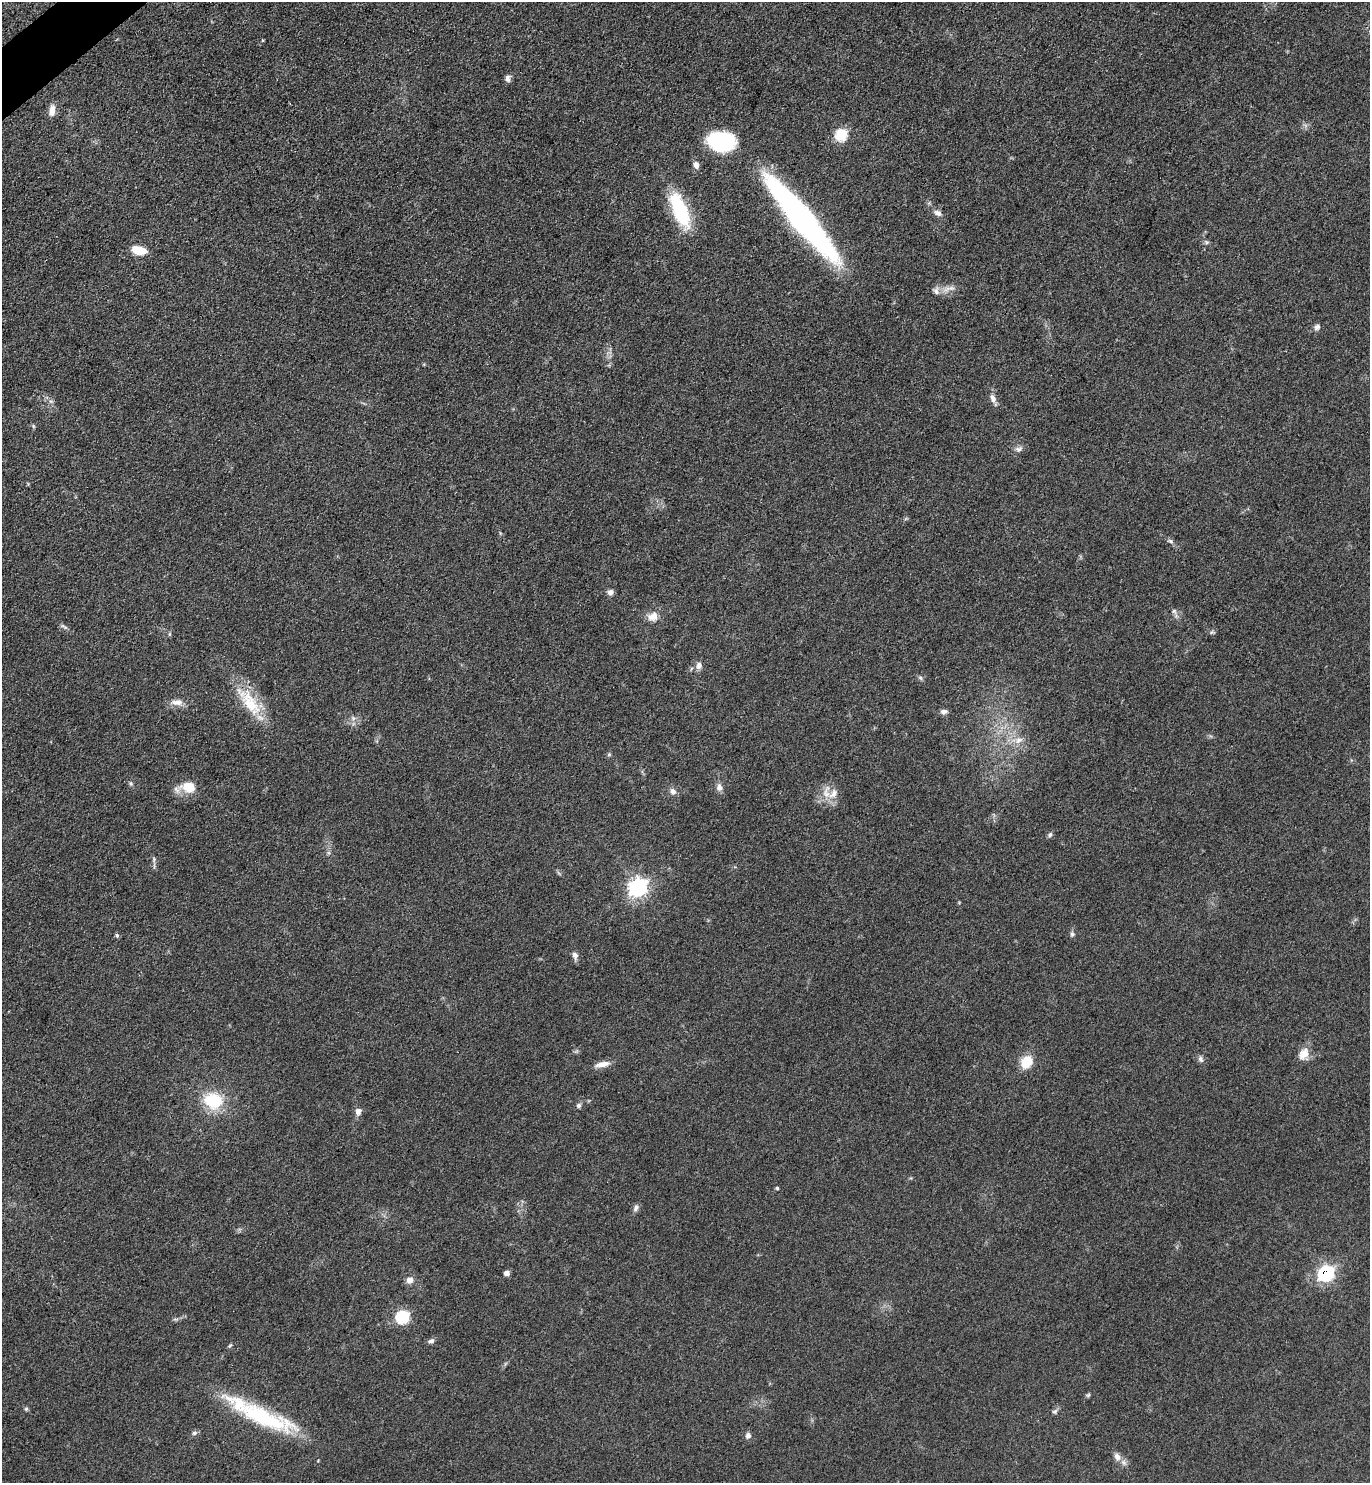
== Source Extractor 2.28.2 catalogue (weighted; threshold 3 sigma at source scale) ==
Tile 11 of 4 x 4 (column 3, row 3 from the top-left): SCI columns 2891-4258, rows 1485-2965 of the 5924 x 5929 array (HDU 1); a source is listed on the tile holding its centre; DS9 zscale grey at full resolution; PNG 1372 x 1485 px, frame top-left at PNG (2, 2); no overlay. Shown black and unused: <1% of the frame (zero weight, under 3 of 4 exposures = <1% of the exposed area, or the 3 px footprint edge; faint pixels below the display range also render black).
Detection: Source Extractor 2.28.2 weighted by HDU 2 'WHT'; one run over the whole footprint, this tile lists its part. Background 0.0759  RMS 0.0061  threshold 0.0275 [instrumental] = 3 sigma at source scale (4.5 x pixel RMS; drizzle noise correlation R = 1.50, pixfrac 1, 0.05/0.05 arcsec/px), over >= 5 px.
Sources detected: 66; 2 inside a brighter listed object's ellipse — not listed separately; the other 64 listed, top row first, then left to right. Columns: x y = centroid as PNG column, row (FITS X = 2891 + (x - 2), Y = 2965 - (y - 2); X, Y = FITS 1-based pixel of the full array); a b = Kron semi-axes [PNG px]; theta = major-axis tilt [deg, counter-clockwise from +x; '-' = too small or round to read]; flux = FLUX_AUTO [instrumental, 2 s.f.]
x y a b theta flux
508 78 9 6 87 2.3
52 111 14 7 80 5.1
841 135 7 6 - 43
721 142 27 18 -7 49
696 165 8 6 -78 3
680 210 43 16 -68 38
938 213 12 7 -25 2.8
802 218 90 16 -50 240
1206 242 7 5 -23 1.2
139 250 15 8 -13 12
949 289 22 6 14 4.5
1317 327 9 7 47 2.1
993 398 12 7 -67 3.2
33 426 6 4 -72 0.78
1019 449 11 8 8 2.5
1170 541 6 6 - 1.2
610 592 9 8 - 2.3
1174 611 11 6 -57 2.1
653 616 14 11 23 6
64 627 10 3 -24 1.4
1212 632 6 4 43 1
169 634 6 4 -90 0.83
699 666 10 8 77 2.9
920 678 7 5 -32 1.2
177 702 17 8 -2 5
250 703 46 18 -54 26
944 712 9 6 6 2.3
353 718 7 5 -46 1.5
1019 740 12 9 27 4.8
609 754 5 5 - 0.84
131 783 6 4 -61 1
188 787 21 11 4 12
719 787 10 7 -81 3.3
673 791 9 7 -56 2.8
826 792 22 11 85 7.7
1050 835 7 6 - 1.3
154 859 8 4 -82 1.2
638 887 8 7 - 190
1072 934 7 6 - 1.5
117 935 5 5 - 1.1
575 955 10 6 -77 2.9
1304 1054 18 11 61 6.7
1201 1059 9 7 -72 1.9
1026 1062 12 9 55 16
602 1064 20 7 12 5.1
213 1101 19 16 -18 28
579 1105 6 6 - 1.6
358 1111 10 8 83 2.9
777 1188 4 4 - 0.84
636 1208 10 7 59 2
507 1273 6 5 - 2.8
1326 1273 9 7 41 81
409 1280 9 8 - 3.4
402 1317 7 6 - 59
175 1319 9 3 5 1.1
431 1341 9 6 14 1.8
230 1346 7 4 45 0.83
1088 1395 7 5 15 0.93
26 1409 5 5 - 1
1055 1411 8 6 43 1.5
262 1417 77 18 -23 69
194 1433 8 6 16 1.5
748 1435 8 7 - 2.2
1117 1457 12 8 -66 3.9
Overlapping masked pixels (flux is a lower limit): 1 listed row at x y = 1326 1273